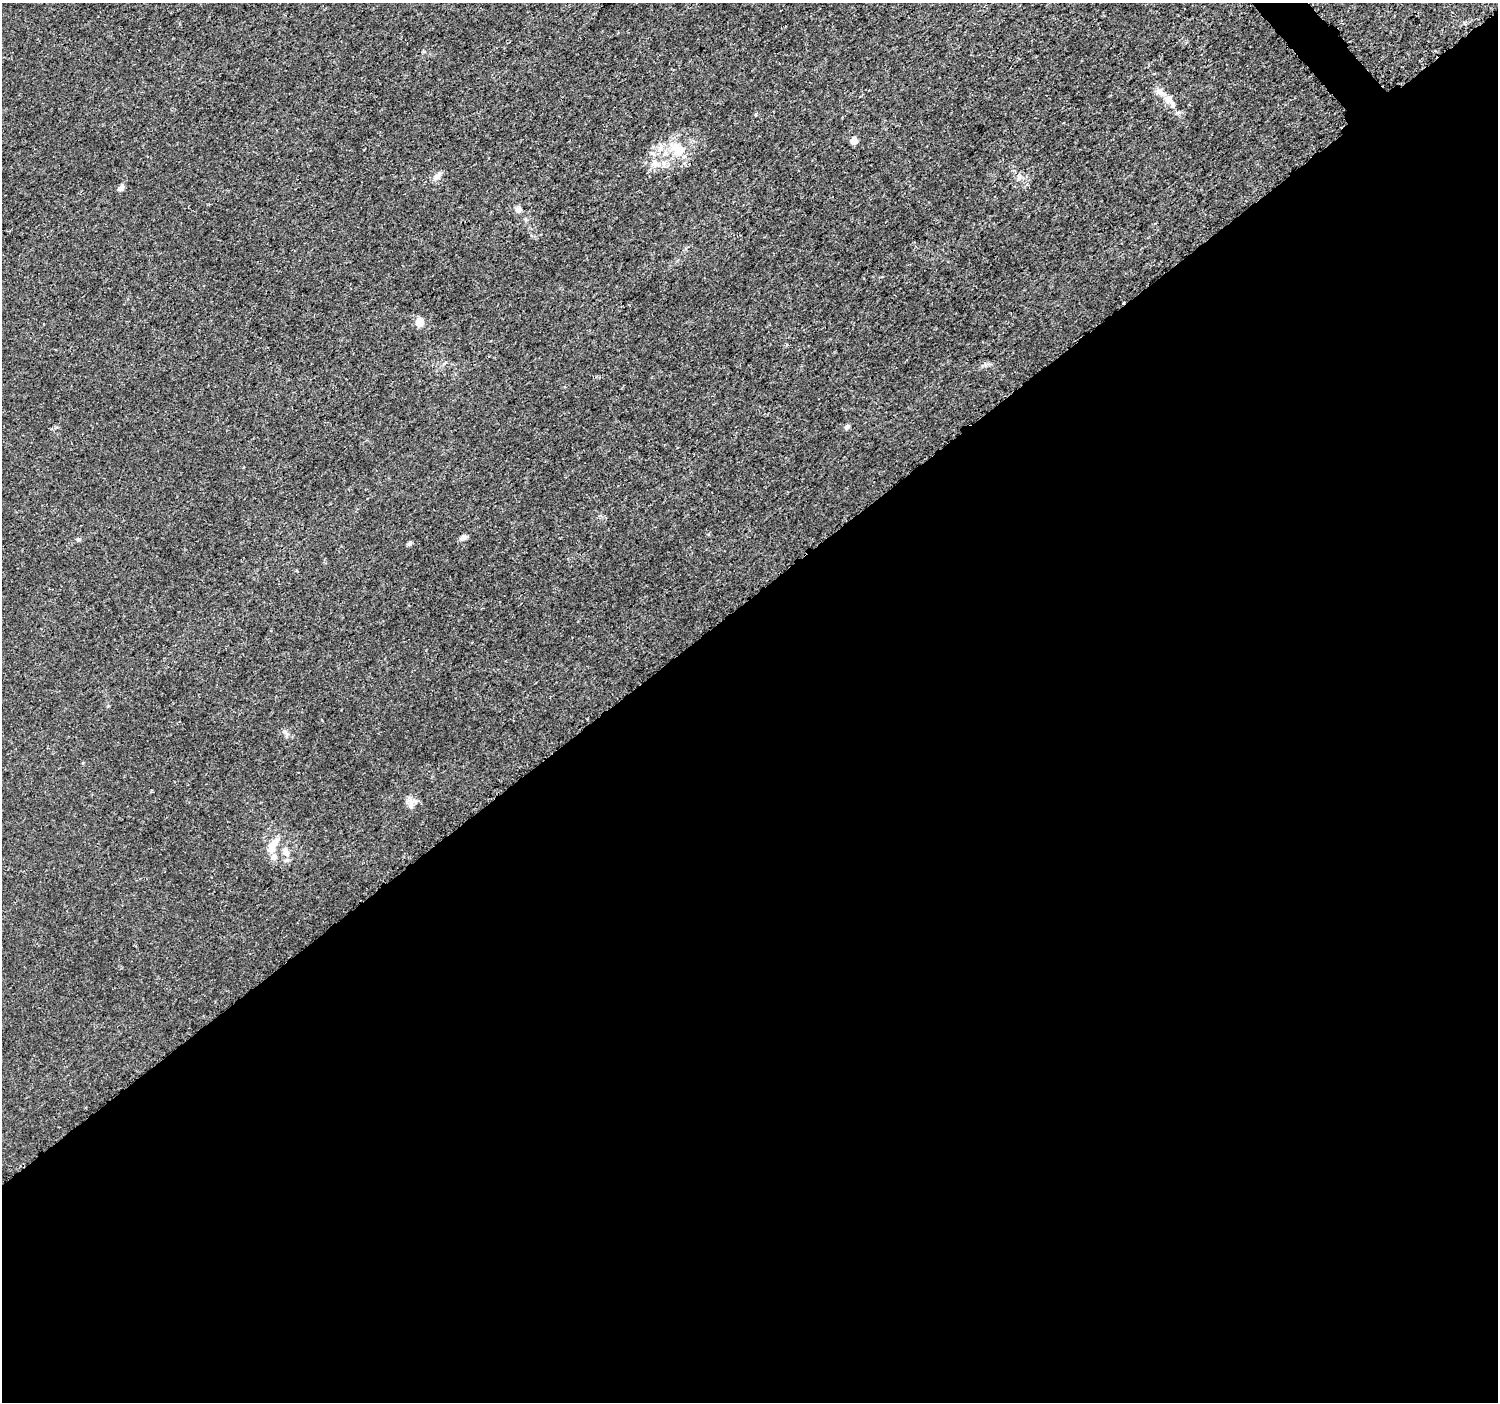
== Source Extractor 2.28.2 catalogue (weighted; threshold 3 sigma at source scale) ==
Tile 15 of 4 x 4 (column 3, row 4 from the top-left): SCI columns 3016-4511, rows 164-1563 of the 6038 x 5992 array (HDU 1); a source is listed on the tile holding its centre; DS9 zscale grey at full resolution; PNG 1500 x 1404 px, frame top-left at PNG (2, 3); no overlay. Shown black and unused: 58% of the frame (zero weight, under 3 of 5 exposures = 2% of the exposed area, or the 3 px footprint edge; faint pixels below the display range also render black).
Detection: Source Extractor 2.28.2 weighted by HDU 2 'WHT'; one run over the whole footprint, this tile lists its part. Background 0.00153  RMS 7.0e-04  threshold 0.00316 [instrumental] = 3 sigma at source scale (4.5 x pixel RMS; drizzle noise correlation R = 1.50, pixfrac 1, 0.0396/0.0396 arcsec/px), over >= 5 px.
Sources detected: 21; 1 inside a brighter object's white glare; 1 cosmic-ray / hot-pixel residue — not listed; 2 inside a brighter listed object's ellipse — not listed separately; the other 17 listed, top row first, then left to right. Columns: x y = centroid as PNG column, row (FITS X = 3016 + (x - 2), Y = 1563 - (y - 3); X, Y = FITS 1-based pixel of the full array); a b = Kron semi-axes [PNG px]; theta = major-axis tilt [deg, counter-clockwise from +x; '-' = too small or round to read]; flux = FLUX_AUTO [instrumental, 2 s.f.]
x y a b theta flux
1169 101 19 10 -40 0.8
756 114 5 3 - 0.067
854 140 6 5 - 0.67
678 149 22 17 -46 1.8
655 163 13 9 -77 0.59
437 177 11 7 51 0.34
121 188 8 6 48 0.27
518 209 8 8 - 0.27
420 322 9 8 - 0.71
847 427 6 5 - 0.18
463 538 9 5 21 0.27
78 540 6 5 - 0.13
410 543 6 5 - 0.11
284 731 7 6 - 0.19
411 806 9 4 90 0.2
272 848 16 11 80 0.84
285 850 10 8 -88 0.4